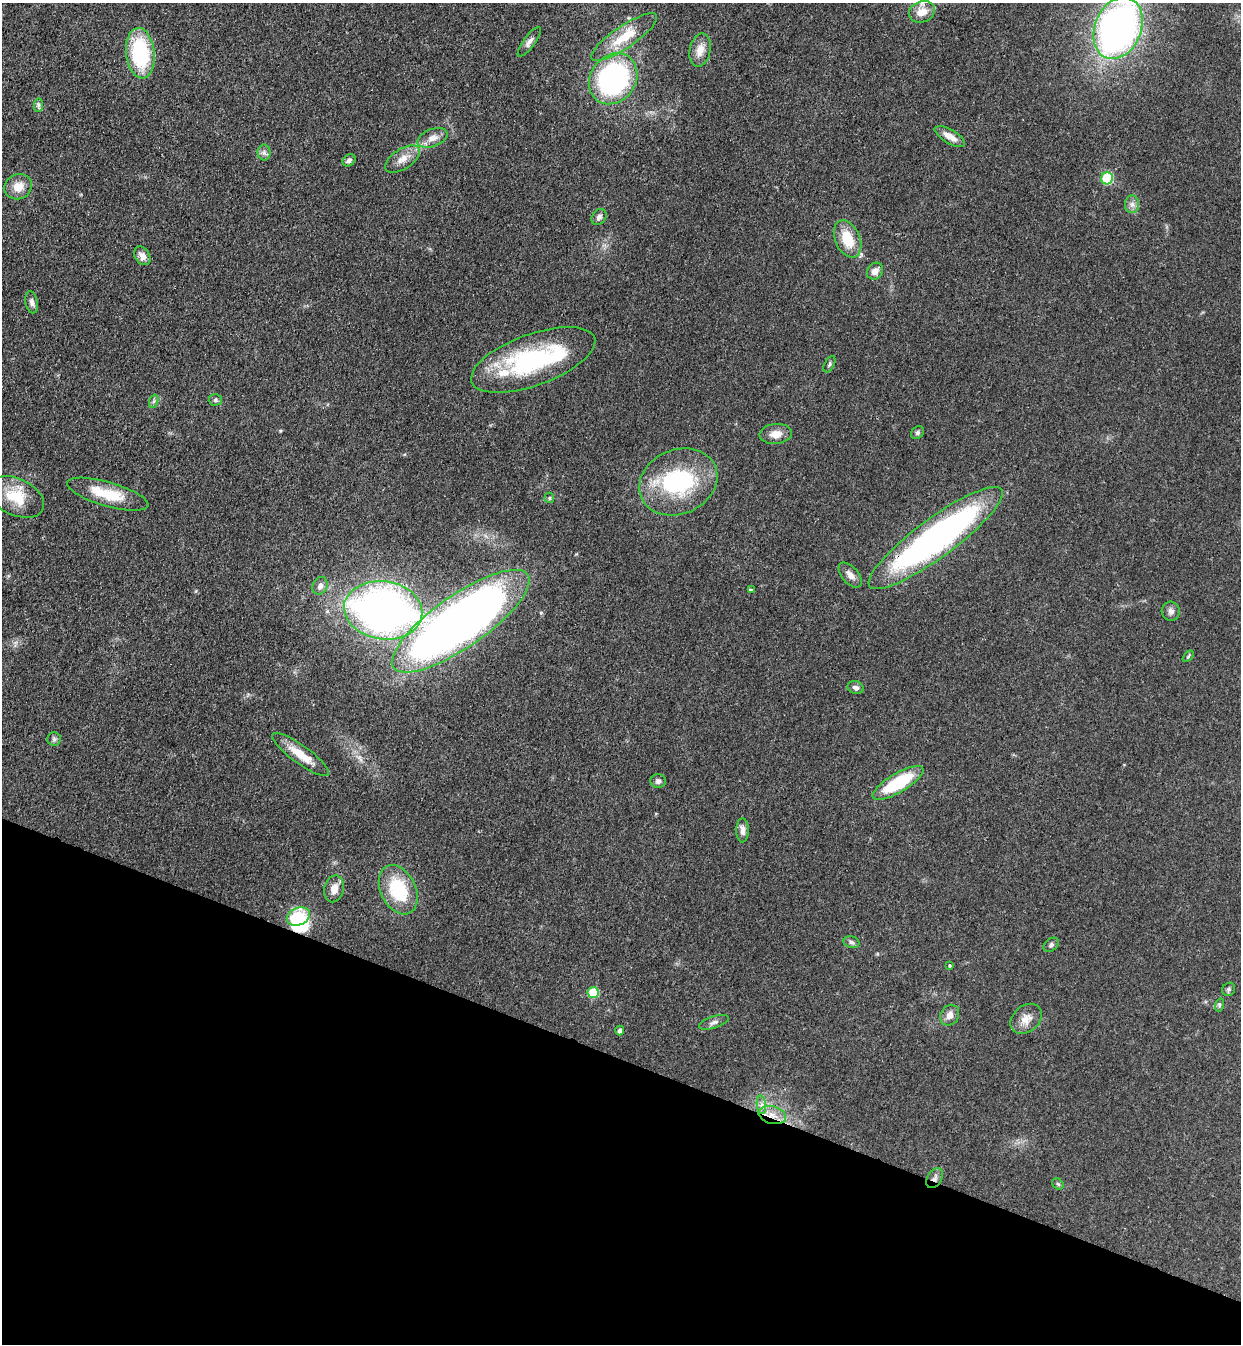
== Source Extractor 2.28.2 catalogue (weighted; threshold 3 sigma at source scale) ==
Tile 15 of 4 x 4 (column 3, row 4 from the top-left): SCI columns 2724-3962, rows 45-1386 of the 5574 x 5458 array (HDU 1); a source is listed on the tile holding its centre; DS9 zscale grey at full resolution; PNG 1243 x 1346 px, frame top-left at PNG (2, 3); each listed source drawn as its Kron ellipse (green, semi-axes under 4 px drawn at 4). Shown black and unused: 21% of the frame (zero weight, under 3 of 4 exposures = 6% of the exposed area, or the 3 px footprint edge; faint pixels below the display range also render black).
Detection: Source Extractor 2.28.2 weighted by HDU 2 'WHT'; one run over the whole footprint, this tile lists its part. Background 0.0826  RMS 0.0066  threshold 0.0298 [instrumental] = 3 sigma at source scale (4.5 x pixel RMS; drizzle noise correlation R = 1.50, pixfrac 1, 0.05/0.05 arcsec/px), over >= 5 px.
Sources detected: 65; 3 inside a brighter object's white glare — neither listed nor drawn; the other 62 listed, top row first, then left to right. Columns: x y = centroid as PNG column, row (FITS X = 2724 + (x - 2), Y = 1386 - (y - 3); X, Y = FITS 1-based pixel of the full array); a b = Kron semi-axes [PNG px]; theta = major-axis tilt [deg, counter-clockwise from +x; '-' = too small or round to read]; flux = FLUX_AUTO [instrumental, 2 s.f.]
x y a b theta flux
922 12 13 10 20 8.2
1118 28 32 23 68 290
624 37 39 11 34 19
529 42 18 5 54 3.1
700 50 17 10 77 7.1
140 53 25 14 -84 57
613 79 27 22 53 120
38 105 7 4 89 1.4
950 136 17 7 -31 6.5
432 138 15 9 20 5.5
264 153 8 6 -89 2.2
402 159 19 10 33 7.2
349 160 7 5 42 2
1107 178 6 5 - 32
18 187 14 12 26 8.4
1132 204 9 7 90 2.7
599 217 8 6 53 2.3
848 239 19 12 -66 18
142 256 10 7 -57 4.1
875 271 9 7 51 4.4
32 302 11 6 -79 2.5
533 360 65 25 20 90
829 364 9 5 62 1.3
215 400 6 5 - 1.3
154 401 7 4 71 1.5
917 433 7 5 47 1.5
776 434 16 10 5 6.5
678 482 40 32 24 69
108 494 42 12 -16 23
16 497 30 18 -26 20
549 498 5 5 - 0.95
936 538 82 19 36 230
850 575 15 8 -49 4.1
320 586 9 7 63 3.2
751 590 4 3 - 2.9
383 610 39 29 -8 370
1171 611 9 9 - 2.8
461 621 81 26 35 570
1188 656 7 4 46 0.83
856 688 8 6 -18 2.4
54 739 6 6 - 1.5
301 754 34 9 -36 13
658 781 7 7 - 2.2
898 783 29 9 31 38
742 830 12 6 -89 3.4
334 889 14 9 76 6.3
398 890 26 17 -64 36
298 916 12 8 23 25
851 942 8 6 -16 1.7
1051 945 8 6 39 1.7
950 966 4 4 - 0.8
1229 989 7 6 - 1.4
593 993 5 5 - 30
1219 1005 6 4 72 1.1
950 1015 11 9 59 4.7
1026 1019 17 13 41 7.2
714 1022 15 6 17 2.6
620 1030 5 4 - 2.1
761 1105 9 4 -82 2.6
772 1115 14 8 -15 7.3
935 1178 11 7 58 2.7
1058 1184 6 5 - 1
Overlapping masked pixels (flux is a lower limit): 4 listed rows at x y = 936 538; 461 621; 772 1115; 935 1178
Isophote crosses this tile's border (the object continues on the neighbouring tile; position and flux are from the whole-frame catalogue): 2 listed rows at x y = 922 12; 1118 28
Unlisted compact peaks at least as high as the median listed source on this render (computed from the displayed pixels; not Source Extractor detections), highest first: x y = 280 431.